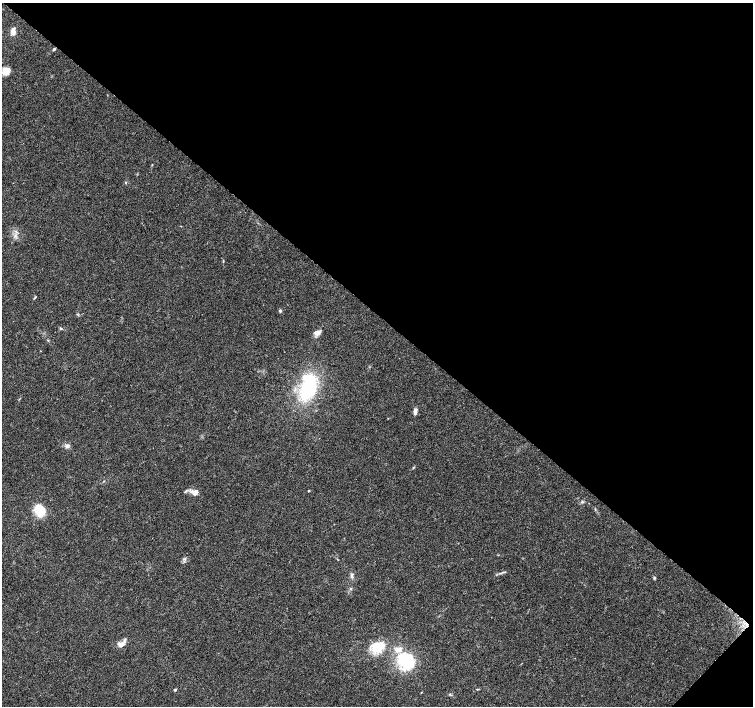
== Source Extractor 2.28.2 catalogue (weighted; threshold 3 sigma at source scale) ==
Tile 8 of 4 x 4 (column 4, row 2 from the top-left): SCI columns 4514-6015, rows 3048-4454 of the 6016 x 6028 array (HDU 1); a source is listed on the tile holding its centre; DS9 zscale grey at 2 x 2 block average (1 PNG px = mean of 2 x 2 image px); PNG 755 x 708 px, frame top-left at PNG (2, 3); no overlay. Shown black and unused: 45% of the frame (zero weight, under 3 of 4 exposures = <1% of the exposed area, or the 3 px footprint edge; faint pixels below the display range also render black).
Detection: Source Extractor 2.28.2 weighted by HDU 2 'WHT'; one run over the whole footprint, this tile lists its part. Background 0.0466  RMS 0.0039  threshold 0.0176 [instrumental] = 3 sigma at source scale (4.5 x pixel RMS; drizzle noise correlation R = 1.50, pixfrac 1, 0.0396/0.0396 arcsec/px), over >= 5 px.
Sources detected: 31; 1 inside a brighter object's white glare — not listed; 3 inside a brighter listed object's ellipse — not listed separately; the other 27 listed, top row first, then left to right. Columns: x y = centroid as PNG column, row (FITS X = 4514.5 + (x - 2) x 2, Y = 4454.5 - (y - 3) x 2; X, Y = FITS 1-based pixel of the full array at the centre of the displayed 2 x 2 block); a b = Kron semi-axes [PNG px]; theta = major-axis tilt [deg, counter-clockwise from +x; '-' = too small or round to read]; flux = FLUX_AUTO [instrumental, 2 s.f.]
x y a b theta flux
13 31 6 4 82 7.2
54 49 4 3 - 1
6 71 7 6 - 10
152 165 3 2 - 0.45
35 297 3 2 - 0.7
280 311 4 3 - 1.4
61 328 4 3 - 0.98
317 333 9 6 13 4.2
308 388 19 12 63 77
415 411 8 4 88 3.3
67 446 6 5 - 3
413 467 4 2 - 0.77
186 491 4 2 - 1
195 491 8 4 -4 3.8
309 491 2 2 - 1.1
582 502 5 3 - 1.2
39 510 9 7 -65 33
184 559 3 3 - 1.2
352 576 7 4 79 2.2
654 578 4 3 - 0.96
351 588 3 3 - 0.79
121 644 10 7 5 5.4
377 648 7 5 24 37
406 660 21 17 -39 45
175 690 3 3 - 1.2
421 692 3 2 - 0.46
450 694 5 2 - 0.67
Diffuse or blended objects may show on this block-average render without a row.